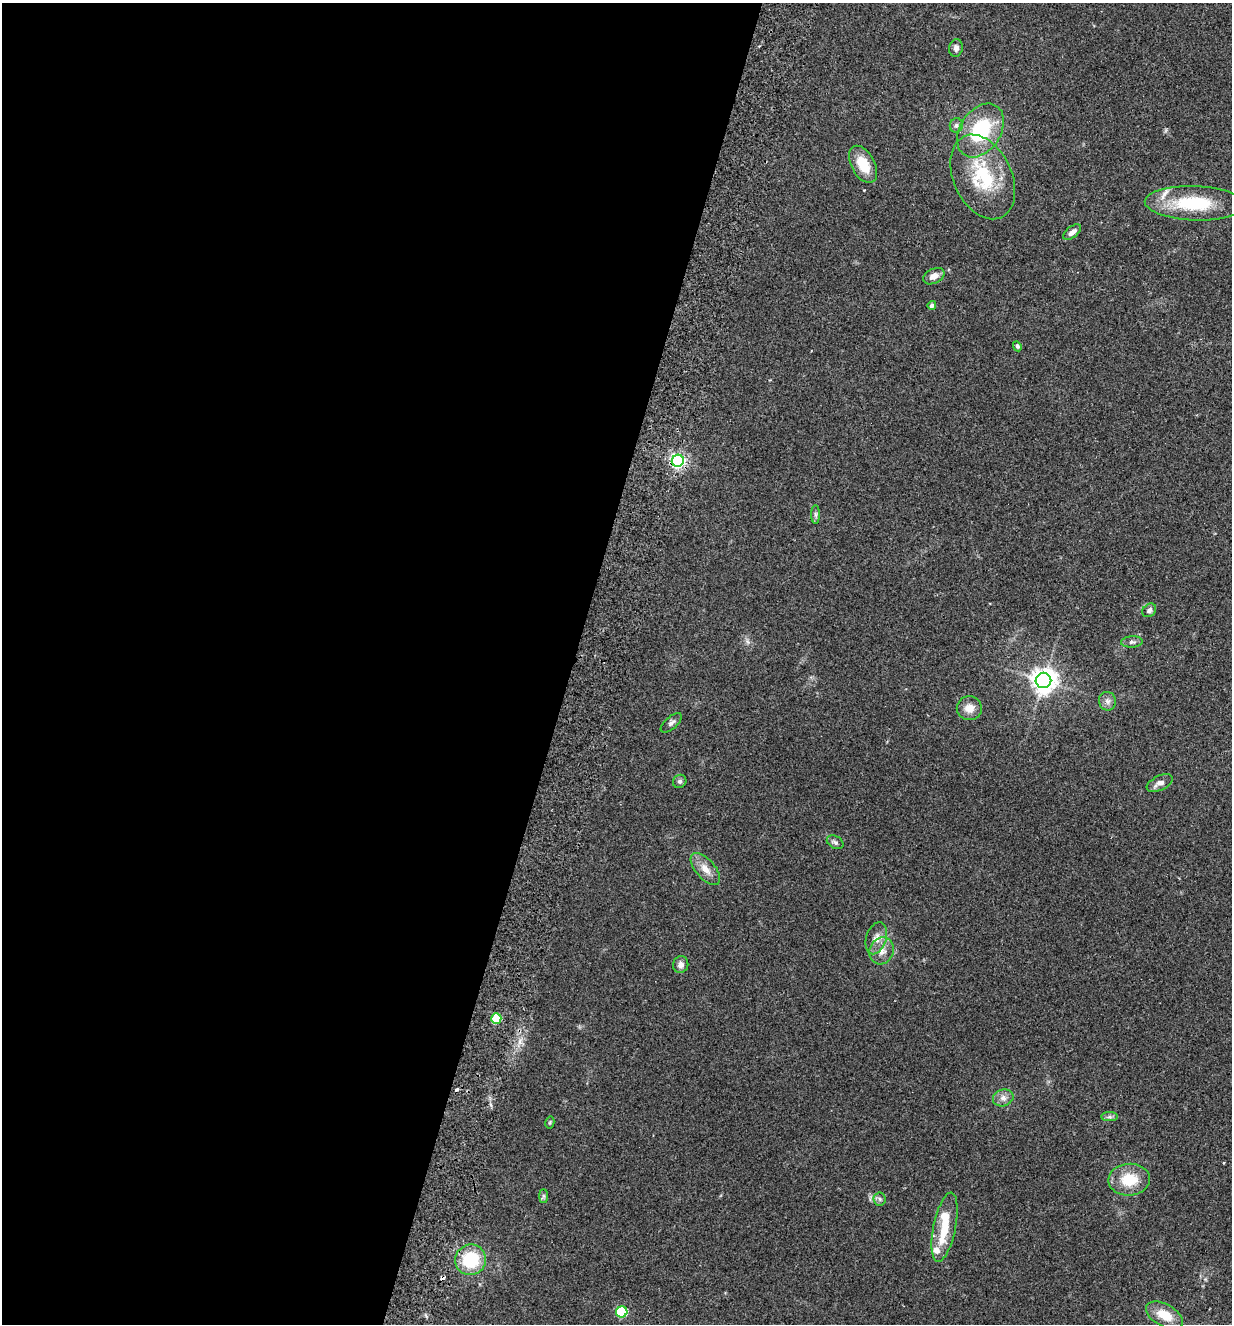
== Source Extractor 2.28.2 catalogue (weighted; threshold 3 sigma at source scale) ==
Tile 5 of 4 x 4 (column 1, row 2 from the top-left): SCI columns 189-1418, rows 2671-3992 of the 5425 x 5337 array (HDU 1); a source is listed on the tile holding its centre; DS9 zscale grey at full resolution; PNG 1234 x 1326 px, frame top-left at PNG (2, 3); each listed source drawn as its Kron ellipse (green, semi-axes under 4 px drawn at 4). Shown black and unused: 46% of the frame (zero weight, under 2 of 3 exposures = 3% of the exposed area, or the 3 px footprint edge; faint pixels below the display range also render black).
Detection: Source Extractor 2.28.2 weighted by HDU 2 'WHT'; one run over the whole footprint, this tile lists its part. Background 0.152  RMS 0.01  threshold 0.047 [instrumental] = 3 sigma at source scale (4.5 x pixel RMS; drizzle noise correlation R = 1.50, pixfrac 1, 0.05/0.05 arcsec/px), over >= 5 px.
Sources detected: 42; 1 inside a brighter object's white glare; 2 cosmic-ray / hot-pixel residue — neither listed nor drawn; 3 inside a brighter listed object's ellipse — not listed separately; the other 36 listed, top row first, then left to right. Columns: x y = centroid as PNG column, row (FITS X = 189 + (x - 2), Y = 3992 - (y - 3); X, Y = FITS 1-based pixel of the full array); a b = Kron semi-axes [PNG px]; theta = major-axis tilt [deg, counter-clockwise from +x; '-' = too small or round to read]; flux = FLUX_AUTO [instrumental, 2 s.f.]
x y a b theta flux
956 48 9 6 81 4.3
956 125 7 6 - 2.8
980 130 29 20 56 64
863 164 20 11 -61 25
983 177 45 29 -65 66
1195 203 50 17 -2 60
1072 232 10 5 38 5.9
934 276 11 7 26 7.1
932 305 4 4 - 2.9
1017 346 5 4 - 2
678 461 6 6 - 260
815 514 9 4 -90 2.4
1149 610 7 6 - 3.6
1132 642 11 5 3 3.2
1043 680 8 7 - 940
1107 701 9 8 - 4.9
969 708 12 12 - 10
671 723 13 6 41 3.6
680 781 7 6 - 2.2
1160 783 14 7 25 6.2
835 842 9 6 -28 2.8
705 869 19 9 -49 11
876 938 16 10 73 8.9
882 951 14 12 63 11
681 965 8 7 - 5.1
496 1019 5 5 - 45
1003 1098 10 8 18 5.6
1109 1117 8 4 0 2.5
550 1122 6 4 78 1.2
1129 1180 21 16 4 30
543 1196 7 4 90 2
880 1199 6 6 - 2.4
945 1227 35 11 78 27
470 1260 15 15 - 50
622 1312 6 5 - 87
1164 1315 20 11 -28 21
Overlapping masked pixels (flux is a lower limit): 1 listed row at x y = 678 461